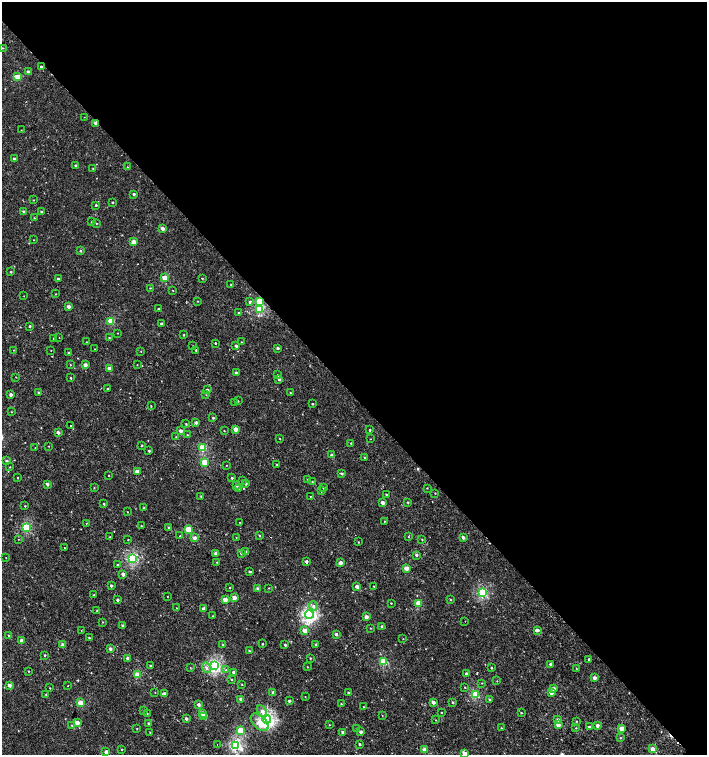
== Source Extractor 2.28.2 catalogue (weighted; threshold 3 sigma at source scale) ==
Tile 3 of 4 x 4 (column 3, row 1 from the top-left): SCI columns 3072-4480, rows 4516-6020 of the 6043 x 6058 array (HDU 1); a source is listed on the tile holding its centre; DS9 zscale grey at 2 x 2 block average (1 PNG px = mean of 2 x 2 image px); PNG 709 x 757 px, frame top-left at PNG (2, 2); each listed source drawn as its Kron ellipse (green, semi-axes under 4 px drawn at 4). Shown black and unused: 52% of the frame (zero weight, under 2 of 3 exposures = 2% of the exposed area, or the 3 px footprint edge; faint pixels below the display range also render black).
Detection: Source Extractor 2.28.2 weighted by HDU 2 'WHT'; one run over the whole footprint, this tile lists its part. Background -4.39e-05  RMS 0.0026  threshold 0.0116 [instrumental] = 3 sigma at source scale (4.5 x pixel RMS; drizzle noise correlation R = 1.50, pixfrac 1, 0.0396/0.0396 arcsec/px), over >= 5 px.
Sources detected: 294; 4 cosmic-ray / hot-pixel residue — neither listed nor drawn; the other 290 listed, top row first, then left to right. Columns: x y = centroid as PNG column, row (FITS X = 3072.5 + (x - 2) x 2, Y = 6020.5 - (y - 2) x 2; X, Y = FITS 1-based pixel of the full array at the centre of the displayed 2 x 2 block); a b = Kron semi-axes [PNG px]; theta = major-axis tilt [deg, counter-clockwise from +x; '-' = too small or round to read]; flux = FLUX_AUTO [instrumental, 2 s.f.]
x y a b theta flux
2 48 2 2 - 0.3
41 67 2 2 - 1.4
28 72 2 2 - 2.3
17 77 3 3 - 11
84 117 2 2 - 0.23
96 123 2 2 - 4.3
21 130 2 2 - 0.19
14 159 2 2 - 2.5
76 165 2 2 - 1.3
127 167 2 2 - 0.28
93 168 2 2 - 0.36
134 194 2 2 - 1.4
34 200 2 2 - 0.28
112 202 2 2 - 0.73
96 205 2 2 - 0.79
24 212 2 2 - 2
41 212 2 2 - 0.84
34 218 2 2 - 0.36
91 222 3 2 - 0.41
96 223 2 2 - 0.35
162 228 2 2 - 3.7
34 240 2 2 - 0.26
134 242 2 2 - 7.8
81 251 3 2 - 0.85
11 272 2 2 - 0.8
165 278 3 3 - 12
202 278 2 2 - 0.44
58 279 2 2 - 1.4
231 284 2 2 - 0.31
150 288 3 2 - 0.41
173 290 2 2 - 0.25
56 294 2 2 - 0.29
24 296 2 2 - 0.21
197 301 3 2 - 0.34
259 301 3 3 - 15
250 302 3 3 - 1.1
68 307 2 2 - 3.1
158 309 2 2 - 0.7
260 309 3 3 - 27
239 313 2 2 - 1.2
111 321 3 3 - 20
161 323 2 2 - 0.78
30 326 2 2 - 1
118 333 2 2 - 0.23
184 335 2 2 - 0.54
59 337 2 2 - 0.2
109 338 2 2 - 0.38
53 339 2 2 - 0.26
86 342 2 2 - 0.23
241 342 2 2 - 0.21
215 343 2 2 - 0.5
193 346 2 2 - 0.29
236 346 2 2 - 1.6
278 348 2 2 - 1.7
95 349 2 2 - 0.24
13 350 2 2 - 0.26
196 350 2 2 - 0.43
51 351 2 2 - 0.21
141 351 2 2 - 0.21
68 353 2 2 - 0.97
70 365 2 2 - 0.33
85 365 3 2 - 3.9
137 365 2 2 - 0.21
109 368 2 2 - 3.7
236 373 2 2 - 1.9
278 375 3 2 - 0.44
16 377 2 2 - 0.27
71 378 2 2 - 0.53
279 379 3 3 - 1.3
107 389 2 2 - 0.38
207 390 2 2 - 2.6
39 393 2 2 - 1.3
290 393 2 2 - 0.37
11 395 2 2 - 2.8
206 395 3 2 - 0.26
238 401 2 2 - 0.38
235 402 2 2 - 0.28
312 404 2 2 - 0.49
151 406 2 2 - 0.33
11 412 2 2 - 0.36
213 418 2 2 - 0.83
196 422 3 2 - 2
186 424 2 2 - 0.39
71 425 2 2 - 2
235 429 2 2 - 6.5
369 430 2 2 - 0.65
180 431 2 2 - 3.8
224 431 2 2 - 0.3
58 433 3 2 - 2.5
187 435 2 2 - 0.67
176 437 2 2 - 0.31
279 438 2 2 - 0.33
370 439 2 2 - 0.24
351 443 2 2 - 0.48
141 445 2 2 - 0.55
48 446 2 2 - 0.27
35 448 2 2 - 0.2
202 448 3 3 - 23
149 451 2 2 - 0.75
332 455 3 3 - 1.7
365 457 3 2 - 0.55
6 461 2 2 - 1.1
205 462 3 3 - 18
277 464 2 2 - 0.36
226 465 2 2 - 0.26
10 467 2 2 - 0.27
137 471 2 2 - 6.7
342 474 3 3 - 0.89
108 475 2 2 - 0.77
18 478 2 2 - 0.31
232 478 3 2 - 0.81
307 479 2 2 - 0.29
242 480 2 2 - 0.53
312 482 3 2 - 0.39
47 484 2 2 - 2.2
246 484 2 2 - 0.96
237 486 3 3 - 1.3
94 488 3 2 - 0.39
324 488 2 2 - 1.3
427 488 2 2 - 0.32
239 489 3 2 - 0.43
321 491 3 2 - 0.66
435 493 3 2 - 0.29
386 494 2 2 - 0.55
201 496 2 2 - 0.42
310 496 2 2 - 0.23
408 502 2 2 - 0.47
382 503 2 2 - 3.3
104 504 2 2 - 0.76
25 506 2 2 - 0.39
144 508 2 2 - 0.83
127 512 2 2 - 0.3
384 521 2 2 - 0.35
240 522 2 2 - 0.26
86 523 2 2 - 0.21
141 526 2 2 - 0.43
26 527 3 3 - 31
168 527 2 2 - 0.55
188 529 3 3 - 17
259 535 3 2 - 0.51
180 536 3 2 - 0.57
110 537 2 2 - 0.38
408 537 3 2 - 0.37
463 537 3 2 - 2
194 538 3 2 - 3.1
236 538 2 2 - 0.26
18 539 2 2 - 0.26
422 539 3 2 - 0.44
128 540 2 2 - 0.34
358 542 2 2 - 0.29
64 548 2 2 - 0.26
246 552 4 3 - 0.77
216 553 2 2 - 4.9
241 553 2 2 - 1.8
416 555 3 2 - 1.3
6 558 2 2 - 0.2
132 558 3 3 - 50
306 561 2 2 - 1.8
217 562 2 2 - 0.3
340 563 2 2 - 4.5
117 565 2 2 - 0.59
406 568 3 2 - 8.1
250 572 4 2 - 0.75
123 574 2 2 - 2.7
111 585 2 2 - 1.5
357 586 4 2 - 3.1
374 586 2 2 - 0.39
230 588 2 2 - 0.37
269 588 3 2 - 0.29
258 589 2 2 - 2.5
482 593 3 3 - 41
94 595 3 2 - 0.49
167 596 2 2 - 0.24
234 598 2 2 - 4.9
450 599 3 2 - 0.47
117 600 2 2 - 1.6
225 600 2 2 - 7.2
391 603 2 2 - 0.4
418 603 3 3 - 12
313 606 4 4 - 1.4
177 608 2 2 - 0.26
203 608 2 2 - 2.8
97 611 2 2 - 0.49
309 614 4 4 - 95
213 616 2 2 - 0.32
366 617 2 2 - 3.5
465 621 2 2 - 0.28
102 622 3 2 - 0.34
122 625 2 2 - 0.77
382 626 2 2 - 1.5
370 628 3 2 - 0.32
81 630 2 2 - 0.27
305 630 3 2 - 7.9
537 630 4 3 - 1.9
336 634 3 2 - 1.7
8 635 3 2 - 0.42
89 638 2 2 - 0.45
403 639 2 2 - 0.24
21 641 2 2 - 5.2
262 644 2 2 - 0.48
316 644 2 2 - 0.91
63 645 3 2 - 3.7
223 645 3 2 - 0.89
285 645 2 2 - 1.1
110 649 2 2 - 2
249 650 3 2 - 0.52
45 655 2 2 - 1.1
127 658 2 2 - 3.1
310 658 3 2 - 0.43
589 659 3 2 - 0.65
383 662 3 3 - 24
550 664 3 2 - 1.5
214 665 4 3 - 70
150 666 2 2 - 0.92
307 667 2 2 - 0.31
190 668 2 2 - 0.43
206 668 5 3 - 1.8
491 668 3 2 - 0.6
576 668 3 2 - 0.3
226 670 3 3 - 0.45
28 671 2 2 - 0.36
234 672 2 2 - 2.9
467 674 2 2 - 2.8
137 675 3 2 - 12
595 678 2 2 - 3.3
231 680 2 2 - 0.49
497 681 2 2 - 0.63
482 683 3 2 - 0.32
242 684 2 2 - 0.4
9 685 3 3 - 2.8
68 685 2 2 - 1.7
465 687 2 2 - 0.35
50 688 2 2 - 0.34
554 689 3 2 - 3.7
155 692 2 2 - 0.2
273 692 2 2 - 2
165 693 2 2 - 2.6
348 693 2 2 - 0.84
551 693 3 3 - 3.8
475 694 3 3 - 25
46 695 3 2 - 0.39
305 697 2 2 - 0.3
241 699 2 2 - 3.7
489 700 2 2 - 1.2
289 701 2 2 - 1.5
433 702 2 2 - 4.5
452 702 2 2 - 0.73
81 703 3 3 - 12
198 704 2 2 - 2.1
341 704 2 2 - 0.36
363 707 2 2 - 0.23
144 711 3 2 - 0.73
262 711 6 4 -59 3.3
442 712 2 2 - 0.32
147 713 2 2 - 0.31
202 713 2 2 - 3.9
521 713 3 2 - 0.46
382 715 2 2 - 0.21
204 716 3 2 - 5.8
186 719 2 2 - 2.2
267 719 4 4 - 110
436 720 2 2 - 0.28
558 720 3 2 - 2.6
576 721 2 2 - 0.37
260 722 11 6 -45 8.2
77 723 2 2 - 7.4
148 723 2 2 - 0.67
72 725 3 2 - 0.55
329 725 2 2 - 0.33
558 725 2 2 - 5.4
597 725 2 2 - 2.8
589 727 2 2 - 1.2
501 728 2 2 - 0.4
576 728 2 2 - 0.31
622 728 3 3 - 13
137 729 2 2 - 0.32
356 729 2 2 - 1.4
241 730 3 3 - 18
343 732 2 2 - 2.4
361 732 2 2 - 2.5
150 733 3 2 - 0.41
620 738 3 2 - 0.38
217 744 2 2 - 0.18
360 744 2 2 - 0.85
236 745 4 3 - 59
122 749 2 2 - 0.39
652 749 2 2 - 5.5
424 750 2 2 - 4.6
106 752 2 2 - 3.5
465 753 2 2 - 5.1
Overlapping masked pixels (flux is a lower limit): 2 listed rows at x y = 96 123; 259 301
Isophote crosses this tile's border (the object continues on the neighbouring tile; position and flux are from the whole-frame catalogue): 1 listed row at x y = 465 753
Diffuse or blended objects may show on this block-average render without a row.